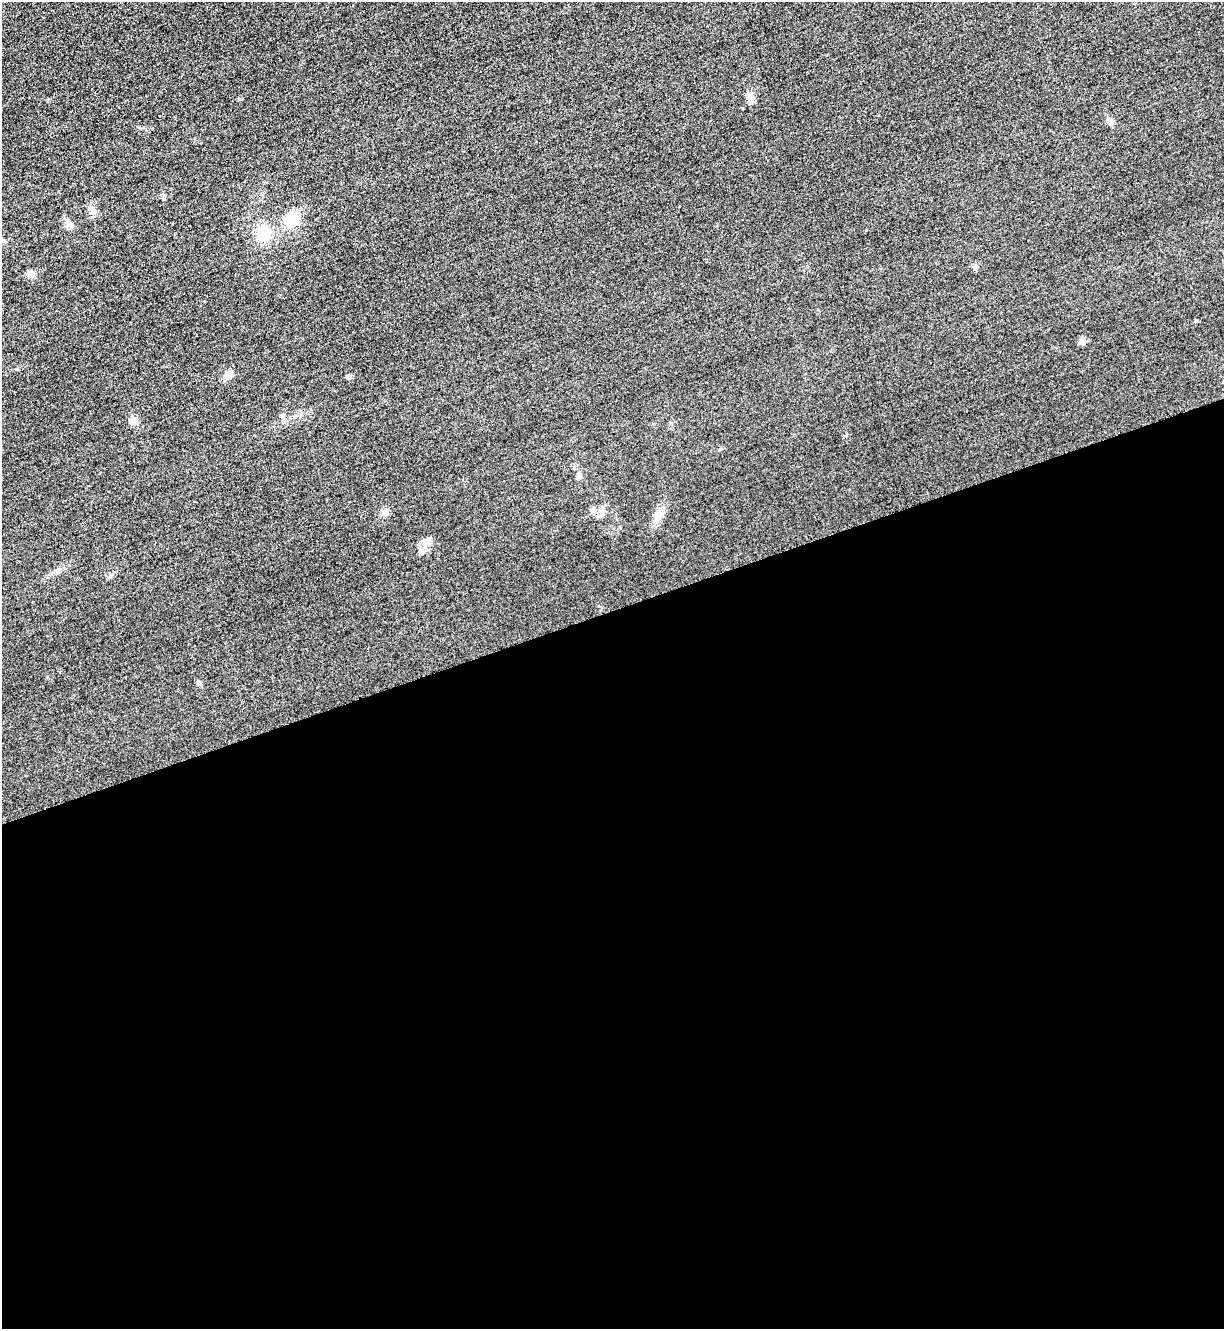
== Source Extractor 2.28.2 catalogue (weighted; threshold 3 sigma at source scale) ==
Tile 15 of 4 x 4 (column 3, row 4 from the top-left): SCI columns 2739-3960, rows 30-1356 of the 5349 x 5365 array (HDU 1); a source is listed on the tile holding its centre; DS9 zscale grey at full resolution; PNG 1226 x 1331 px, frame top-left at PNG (2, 2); no overlay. Shown black and unused: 54% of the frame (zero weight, under 3 of 4 exposures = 3% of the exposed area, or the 3 px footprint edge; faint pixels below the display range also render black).
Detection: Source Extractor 2.28.2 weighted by HDU 2 'WHT'; one run over the whole footprint, this tile lists its part. Background 0.0587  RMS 0.017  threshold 0.0753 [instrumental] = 3 sigma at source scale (4.5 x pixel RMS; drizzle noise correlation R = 1.50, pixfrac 1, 0.05/0.05 arcsec/px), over >= 5 px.
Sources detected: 14; all 14 listed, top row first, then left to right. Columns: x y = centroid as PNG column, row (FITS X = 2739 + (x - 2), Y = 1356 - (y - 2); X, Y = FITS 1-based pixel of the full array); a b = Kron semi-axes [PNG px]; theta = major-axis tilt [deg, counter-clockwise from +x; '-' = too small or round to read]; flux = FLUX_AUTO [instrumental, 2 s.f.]
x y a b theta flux
1110 122 8 7 - 7.3
291 220 14 14 - 41
264 233 14 13 - 41
3 240 7 5 1 3.1
975 267 7 5 71 3.5
30 274 9 8 - 8.8
1082 341 9 6 77 5.2
228 375 9 8 - 9.7
349 376 6 6 - 3.6
133 420 8 8 - 12
593 511 11 7 -73 6.6
385 513 7 4 -73 4
659 515 9 4 -5 4.2
199 683 6 6 - 3.9
Isophote crosses this tile's border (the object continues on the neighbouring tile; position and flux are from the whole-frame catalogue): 1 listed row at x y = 3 240
Unlisted compact peaks at least as high as the median listed source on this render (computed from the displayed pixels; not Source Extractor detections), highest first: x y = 1197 321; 866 230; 91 207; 164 195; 577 478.